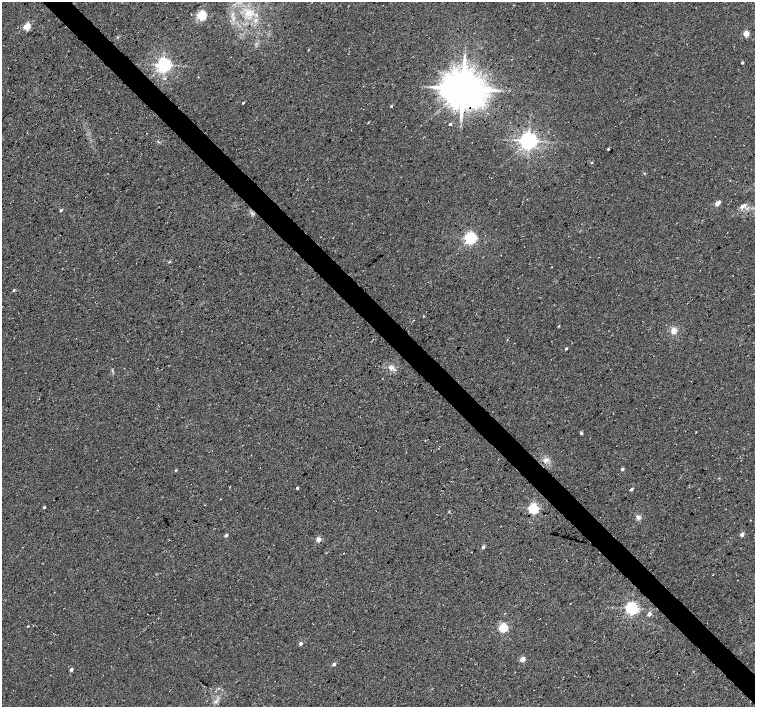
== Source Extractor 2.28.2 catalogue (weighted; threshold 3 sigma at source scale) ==
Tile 6 of 4 x 4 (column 2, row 2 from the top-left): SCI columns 1505-3009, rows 2971-4379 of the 6024 x 6004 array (HDU 1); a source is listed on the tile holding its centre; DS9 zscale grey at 2 x 2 block average (1 PNG px = mean of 2 x 2 image px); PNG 757 x 709 px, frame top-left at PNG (2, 2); no overlay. Shown black and unused: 4% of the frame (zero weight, under 3 of 4 exposures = <1% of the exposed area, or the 3 px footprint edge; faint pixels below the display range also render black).
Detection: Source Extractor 2.28.2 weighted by HDU 2 'WHT'; one run over the whole footprint, this tile lists its part. Background 0.0373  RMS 0.0091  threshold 0.0409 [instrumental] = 3 sigma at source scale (4.5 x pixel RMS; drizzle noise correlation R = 1.50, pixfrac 1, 0.0396/0.0396 arcsec/px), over >= 5 px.
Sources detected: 54; all 54 listed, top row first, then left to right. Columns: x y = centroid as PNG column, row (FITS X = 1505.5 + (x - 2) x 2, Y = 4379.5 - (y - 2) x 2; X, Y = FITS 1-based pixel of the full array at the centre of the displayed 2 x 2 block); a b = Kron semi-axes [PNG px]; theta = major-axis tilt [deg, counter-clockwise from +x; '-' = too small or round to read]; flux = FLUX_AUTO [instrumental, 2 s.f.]
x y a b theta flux
248 13 7 6 - 14
202 15 3 3 - 220
27 26 3 3 - 84
746 33 3 2 - 53
742 63 2 2 - 4
164 65 4 4 - 810
198 77 2 2 - 0.86
165 78 3 3 - 2.3
463 88 11 10 - 5300
243 103 2 2 - 2.3
391 106 3 2 - 2.8
450 124 2 2 - 6
529 141 4 4 - 1300
608 149 2 2 - 2.5
591 162 3 2 - 2
645 173 3 2 - 1.3
717 203 4 2 - 23
743 206 8 4 30 11
61 210 3 2 - 3
252 213 5 2 - 2.9
471 238 4 3 - 460
169 262 3 2 - 1.4
14 290 3 3 - 2.4
424 316 3 2 - 1.1
559 326 3 2 - 1.6
674 331 6 5 - 15
566 348 3 2 - 3.1
391 367 9 3 -32 6.9
696 432 2 2 - 0.93
581 433 4 3 - 2.6
546 460 6 5 - 8.4
622 469 3 2 - 6.2
176 470 3 2 - 2.8
230 487 2 2 - 1.2
297 488 2 2 - 3.8
631 489 2 2 - 6.2
44 507 2 2 - 4.3
534 508 3 3 - 310
638 517 6 5 - 5.9
742 534 2 2 - 14
226 535 3 3 - 5.3
318 539 2 2 - 26
483 547 3 2 - 7.4
713 574 2 2 - 1.5
632 608 4 3 - 530
649 614 3 3 - 8.3
28 626 2 2 - 1.7
503 627 3 3 - 200
300 644 3 2 - 8.1
522 659 3 2 - 37
334 664 2 2 - 8.9
71 670 2 2 - 7.4
515 672 2 2 - 0.67
216 701 5 3 - 4.2